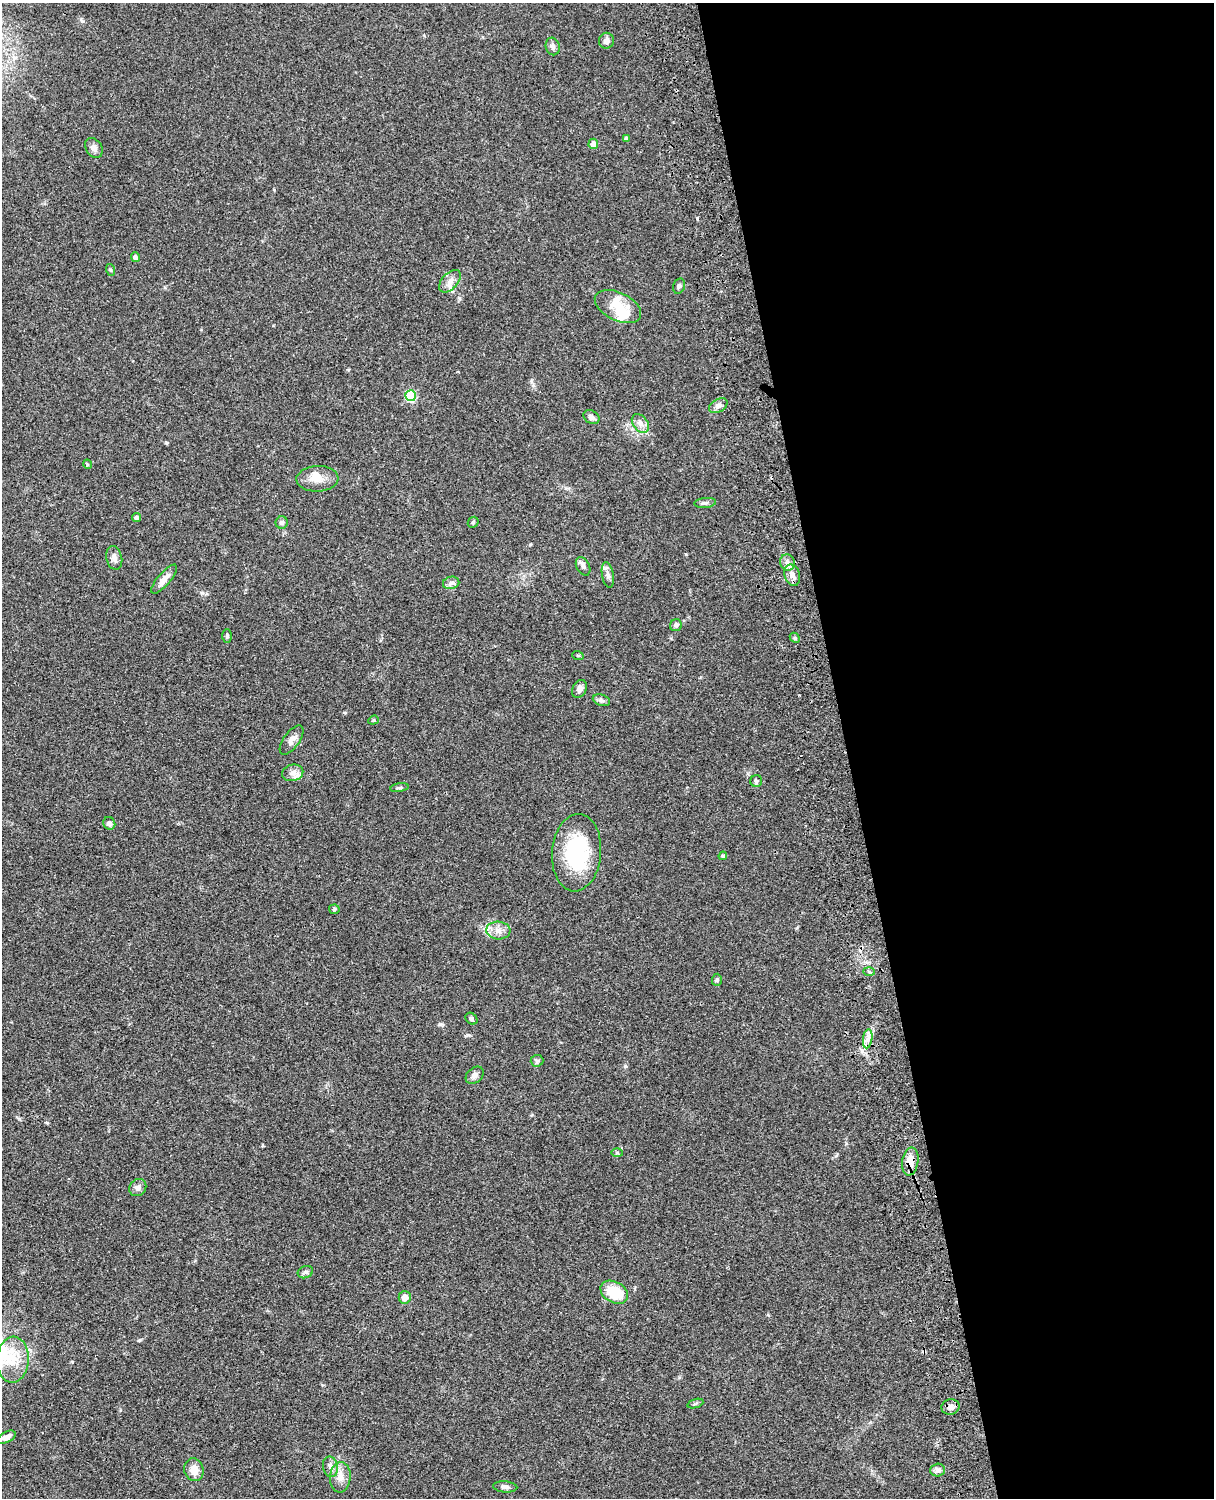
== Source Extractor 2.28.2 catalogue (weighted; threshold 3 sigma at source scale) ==
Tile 8 of 4 x 3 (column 4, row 2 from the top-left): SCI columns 3757-4968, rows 1772-3267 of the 5087 x 4925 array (HDU 1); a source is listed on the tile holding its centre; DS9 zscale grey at full resolution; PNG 1216 x 1500 px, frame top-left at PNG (2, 3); each listed source drawn as its Kron ellipse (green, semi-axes under 4 px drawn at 4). Shown black and unused: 30% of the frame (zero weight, under 3 of 4 exposures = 6% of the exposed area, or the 3 px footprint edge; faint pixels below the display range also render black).
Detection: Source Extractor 2.28.2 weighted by HDU 2 'WHT'; one run over the whole footprint, this tile lists its part. Background 0.0774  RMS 0.0059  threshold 0.0264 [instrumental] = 3 sigma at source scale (4.5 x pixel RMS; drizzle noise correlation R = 1.50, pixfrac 1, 0.05/0.05 arcsec/px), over >= 5 px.
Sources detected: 67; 1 inside a brighter object's white glare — neither listed nor drawn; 2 inside a brighter listed object's ellipse — not listed separately; the other 64 listed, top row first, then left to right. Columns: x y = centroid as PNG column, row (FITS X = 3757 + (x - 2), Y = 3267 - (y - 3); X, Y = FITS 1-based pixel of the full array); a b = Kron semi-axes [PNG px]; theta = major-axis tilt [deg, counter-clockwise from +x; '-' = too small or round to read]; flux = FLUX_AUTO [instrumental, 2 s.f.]
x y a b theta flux
606 41 8 7 - 2.4
553 46 9 7 -76 1.8
627 138 4 4 - 1.2
593 144 5 5 - 2.7
94 148 11 8 -57 2.7
135 257 5 4 - 1.8
111 270 6 4 -70 0.68
450 281 13 8 46 3.9
679 286 8 5 74 1.3
618 307 25 14 -26 11
410 396 5 5 - 31
718 406 10 6 29 2.5
591 417 8 6 -33 2.4
640 423 10 7 -51 2.9
87 464 5 3 - 0.57
317 479 21 13 2 7.4
705 503 11 5 5 1.4
136 518 5 4 - 1.2
282 522 6 6 - 1.6
473 522 6 5 - 0.76
114 558 12 8 -77 2.9
787 563 8 7 - 2.3
583 566 10 6 -63 1.9
608 575 13 6 -80 2.3
792 575 11 7 -75 3.3
164 579 18 6 49 4.4
451 583 8 6 12 1.8
676 625 6 5 - 1.5
227 636 7 5 89 0.98
795 638 6 4 -46 0.86
578 656 6 3 -20 0.57
579 689 9 7 60 2.5
601 700 9 5 -19 1.5
373 720 5 4 - 0.72
292 740 17 8 54 3.2
293 773 11 8 15 3.1
756 781 6 6 - 1.1
400 788 9 3 9 0.92
109 823 6 6 - 2.1
577 853 39 24 85 46
723 856 4 4 - 0.95
334 909 5 5 - 1
498 930 12 9 -4 4.3
869 972 5 4 - 0.71
717 980 6 5 - 0.93
471 1019 7 5 -43 1.4
868 1039 9 4 82 2.5
537 1061 6 6 - 1.2
475 1075 10 7 43 2.5
617 1153 6 4 -2 0.78
910 1161 14 8 81 8.5
138 1187 9 8 - 2.3
305 1272 8 6 20 1.5
614 1292 15 10 -29 18
405 1297 6 6 - 4
13 1360 23 16 87 14
695 1404 8 3 19 0.86
950 1407 9 7 12 2.5
6 1437 10 5 27 3.4
330 1467 10 7 -79 2.5
194 1470 11 9 -76 5.6
937 1470 7 6 - 1.8
340 1477 15 10 85 5.1
505 1487 12 5 -4 1.9
Overlapping masked pixels (flux is a lower limit): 1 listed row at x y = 910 1161
Unlisted compact peaks at least as high as the median listed source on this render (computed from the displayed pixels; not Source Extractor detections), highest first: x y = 697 218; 139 1340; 440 1024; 625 1066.